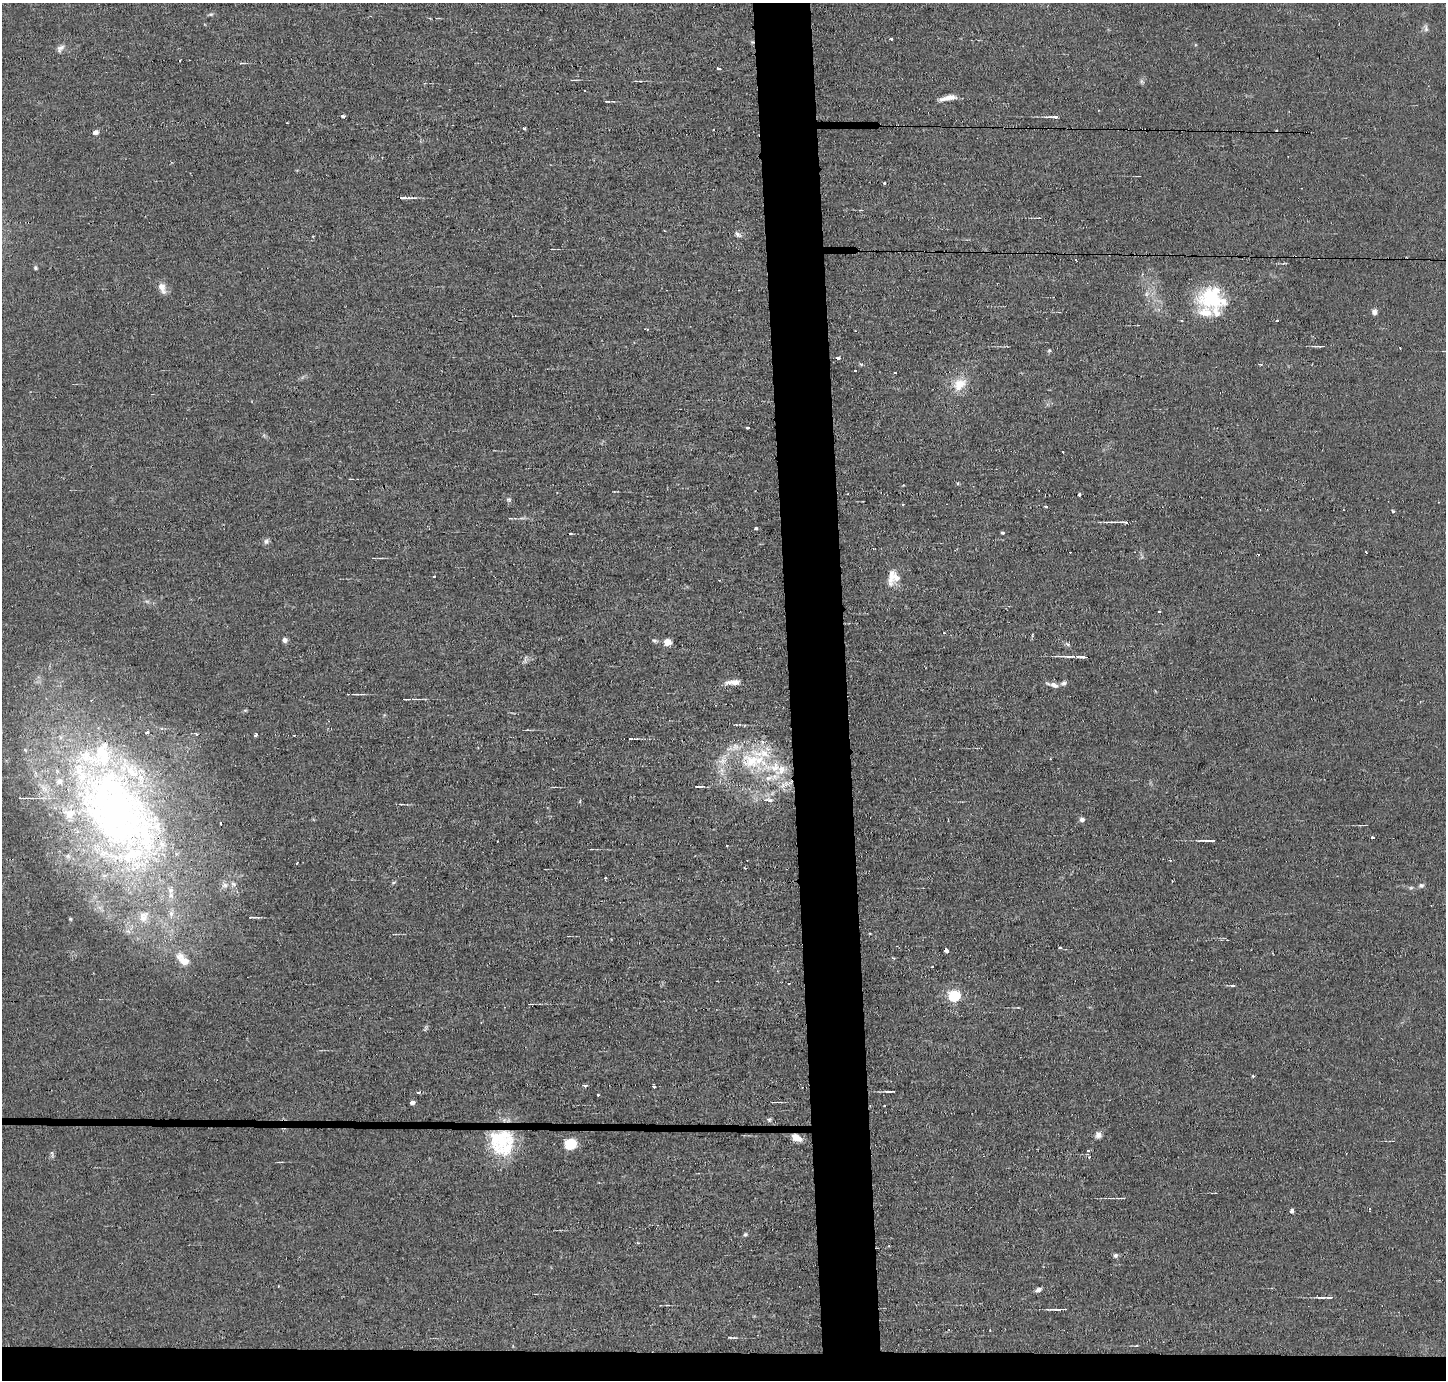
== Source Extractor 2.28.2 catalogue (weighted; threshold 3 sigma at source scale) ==
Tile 8 of 3 x 3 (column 2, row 3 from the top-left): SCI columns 1446-2889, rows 84-1461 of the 4334 x 4301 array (HDU 1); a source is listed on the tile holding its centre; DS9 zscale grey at full resolution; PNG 1448 x 1382 px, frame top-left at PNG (2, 3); no overlay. Shown black and unused: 6% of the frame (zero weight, under 2 of 3 exposures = <1% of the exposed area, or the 3 px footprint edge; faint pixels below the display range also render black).
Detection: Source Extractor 2.28.2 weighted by HDU 2 'WHT'; one run over the whole footprint, this tile lists its part. Background 0.0437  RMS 0.0066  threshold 0.0296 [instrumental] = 3 sigma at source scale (4.5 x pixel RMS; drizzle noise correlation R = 1.50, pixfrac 1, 0.05/0.05 arcsec/px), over >= 5 px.
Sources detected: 156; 1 inside a brighter object's white glare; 18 cosmic-ray / hot-pixel residue — not listed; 28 inside a brighter listed object's ellipse — not listed separately; the other 109 listed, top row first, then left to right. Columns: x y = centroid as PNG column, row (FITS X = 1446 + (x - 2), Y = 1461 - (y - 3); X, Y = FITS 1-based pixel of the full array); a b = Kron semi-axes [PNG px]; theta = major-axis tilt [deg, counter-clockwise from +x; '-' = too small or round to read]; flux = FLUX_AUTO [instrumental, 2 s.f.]
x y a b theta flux
211 14 7 4 1 1.1
1426 28 10 5 -79 2
891 39 3 3 - 2
60 48 12 7 55 2.9
718 69 3 3 - 2.4
1142 81 7 4 -45 1.2
584 90 2 2 - 0.62
948 98 20 6 12 6.1
607 101 7 3 -4 1
343 116 4 3 - 2.9
1054 117 14 3 -1 3.3
524 129 4 3 - 1.1
714 130 3 2 - 0.72
95 132 6 5 - 2.9
884 183 3 3 - 1.7
405 198 19 3 1 2.9
861 210 3 3 - 0.59
738 235 9 5 -20 1.9
35 268 5 4 - 1
162 288 16 8 -68 5.1
1146 294 7 4 90 1.6
1210 295 33 20 15 32
1374 312 7 6 - 2.6
1277 321 3 3 - 4.2
1319 346 16 3 1 1.8
1049 350 5 5 - 0.84
838 358 4 3 - 2.8
861 364 6 3 -18 0.82
1260 364 4 2 - 0.73
855 371 3 2 - 1.3
960 384 19 13 21 12
747 427 3 3 - 2.3
958 483 5 3 - 0.61
1079 495 3 3 - 3.5
508 500 7 6 - 1.3
1046 506 3 3 - 2.3
1393 511 3 3 - 1.4
1121 522 22 3 -1 4.6
756 528 4 3 - 1.2
1002 533 4 3 - 1
266 541 9 6 63 1.8
1366 552 3 2 - 0.56
434 576 3 2 - 0.9
891 576 26 8 84 6.7
147 601 7 4 -19 1.3
944 633 4 2 - 0.5
285 640 5 5 - 2.5
654 640 7 5 -17 1.3
667 642 5 5 - 14
1067 644 9 4 -27 1.3
1070 656 18 4 3 3.9
1081 656 9 3 -2 4.7
525 659 9 5 67 1.8
733 682 18 6 3 5.5
1063 683 7 6 - 1.9
1054 685 12 6 -20 3.6
356 694 9 2 -4 1.2
406 699 5 2 - 1.1
245 710 6 3 -18 0.76
196 734 4 3 - 0.89
255 735 3 3 - 1.5
630 739 5 3 - 1.1
1050 759 3 2 - 0.46
751 761 34 25 -24 44
784 784 14 7 41 5.7
698 787 8 3 2 1.6
769 800 14 5 -8 3.2
115 810 128 81 -52 420
1082 819 6 5 - 2.1
221 823 3 3 - 1.9
1372 838 3 3 - 4.4
1211 841 24 3 0 2.5
744 868 2 2 - 0.75
605 878 3 2 - 1.5
394 882 6 4 19 0.79
225 885 10 6 0 3
1421 885 8 6 13 1.7
253 917 13 3 -1 1.6
70 919 4 4 - 0.7
1060 948 3 3 - 1.1
946 951 4 4 - 6.1
183 960 19 10 -43 10
932 967 3 2 - 0.67
1233 985 5 3 - 1.1
954 995 6 5 - 97
1253 1076 3 3 - 0.82
585 1085 5 3 - 1.8
653 1086 3 3 - 2.2
890 1091 15 3 -1 1.9
419 1092 4 3 - 1.4
598 1094 3 2 - 0.69
412 1102 4 4 - 3
884 1106 3 2 - 0.46
769 1119 6 4 68 1.2
1098 1135 9 8 - 2.9
796 1138 10 6 -28 8.1
570 1144 11 10 - 17
506 1149 35 19 46 24
1088 1151 3 3 - 1.6
52 1154 11 3 -85 1.1
1089 1157 4 3 - 1.1
1118 1198 8 3 -5 1.5
1369 1209 4 3 - 0.89
1292 1211 3 3 - 7.3
745 1234 6 5 - 1.1
1115 1255 6 5 - 1.7
1038 1290 7 5 26 2.4
1321 1297 14 3 -1 2
1057 1309 20 2 0 2.3
Overlapping masked pixels (flux is a lower limit): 2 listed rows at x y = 115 810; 796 1138